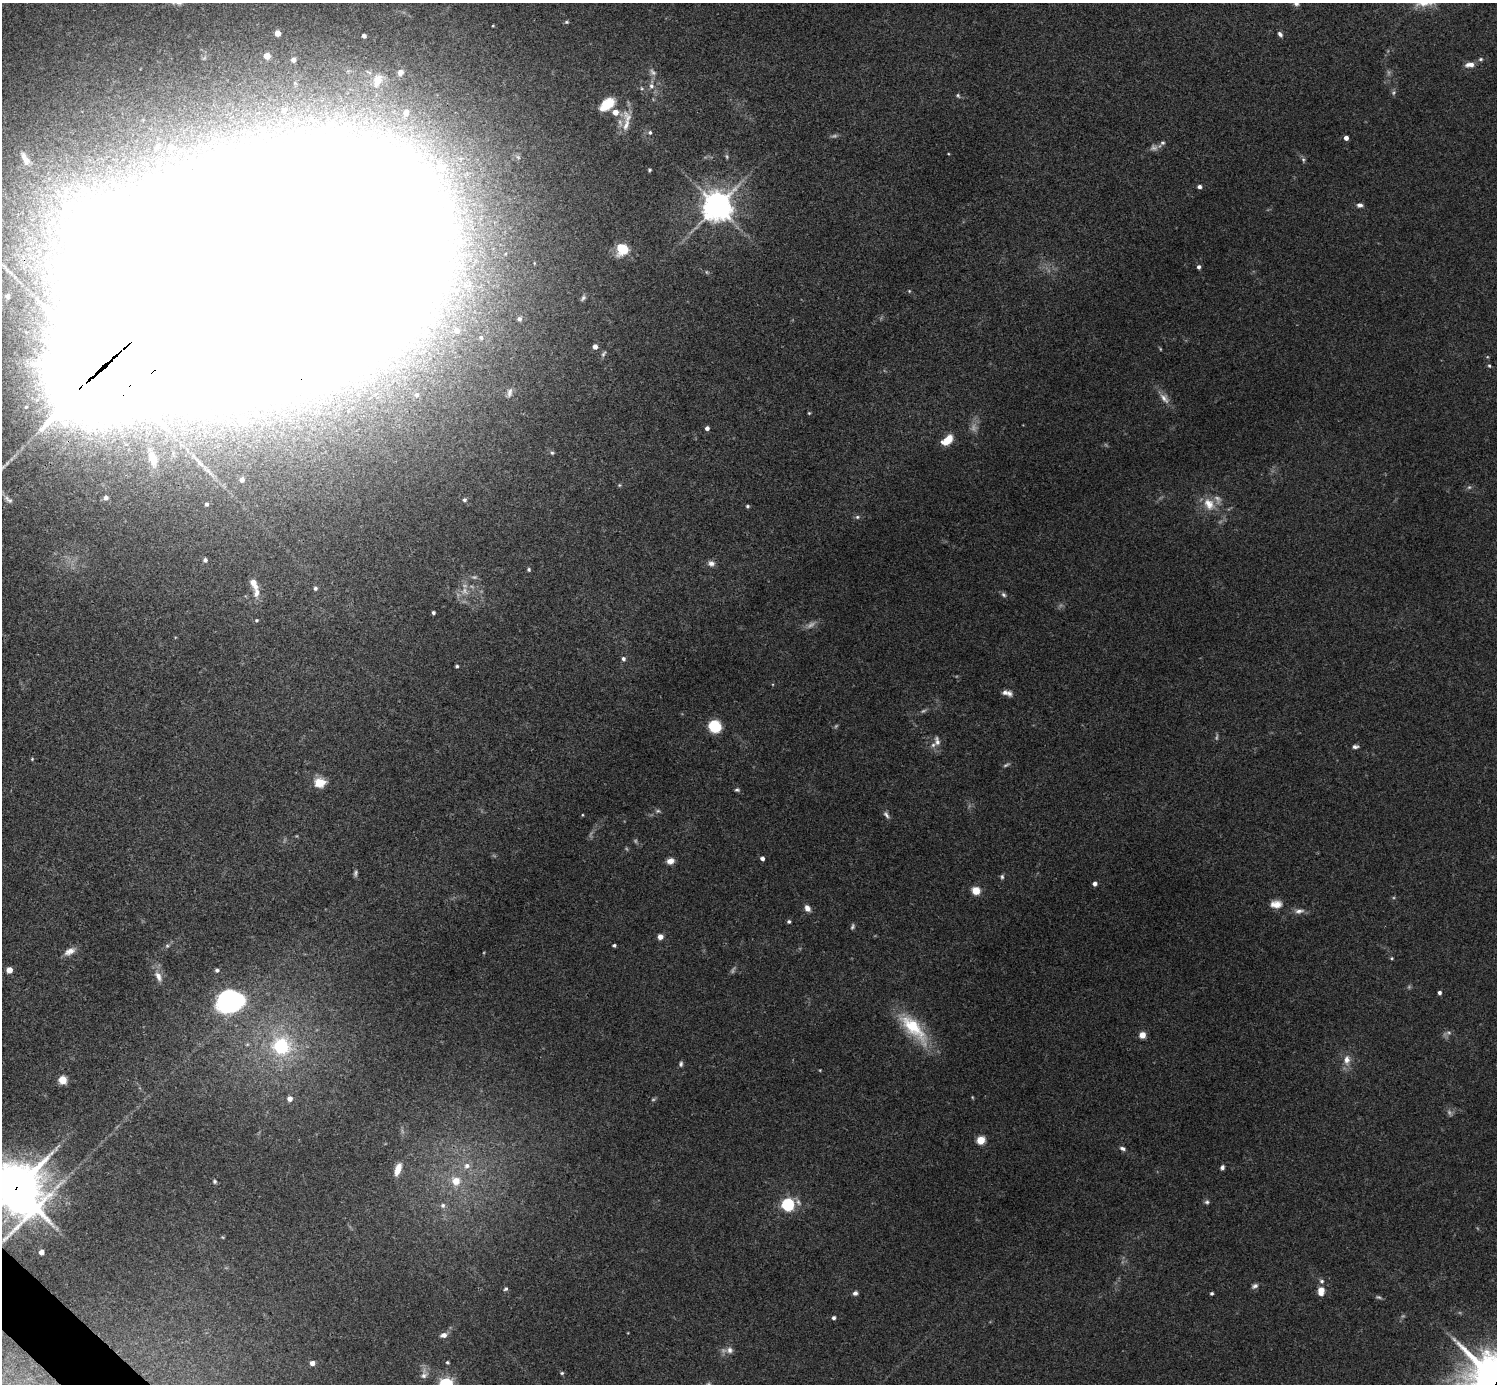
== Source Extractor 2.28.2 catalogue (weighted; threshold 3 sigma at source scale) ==
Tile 7 of 4 x 4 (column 3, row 2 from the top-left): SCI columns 2993-4487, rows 2924-4305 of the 5988 x 5988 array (HDU 1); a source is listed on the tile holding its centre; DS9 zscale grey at full resolution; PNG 1499 x 1386 px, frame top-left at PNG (2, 3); no overlay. Shown black and unused: <1% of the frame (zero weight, under 3 of 4 exposures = <1% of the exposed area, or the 3 px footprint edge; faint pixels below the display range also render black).
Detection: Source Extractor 2.28.2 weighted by HDU 2 'WHT'; one run over the whole footprint, this tile lists its part. Background 0.0754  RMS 0.0055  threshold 0.0247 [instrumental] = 3 sigma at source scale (4.5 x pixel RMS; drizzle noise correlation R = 1.50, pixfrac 1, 0.05/0.05 arcsec/px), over >= 5 px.
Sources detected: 175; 25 too faint to see at this stretch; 8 inside a brighter object's white glare — not listed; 6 inside a brighter listed object's ellipse — not listed separately; the other 136 listed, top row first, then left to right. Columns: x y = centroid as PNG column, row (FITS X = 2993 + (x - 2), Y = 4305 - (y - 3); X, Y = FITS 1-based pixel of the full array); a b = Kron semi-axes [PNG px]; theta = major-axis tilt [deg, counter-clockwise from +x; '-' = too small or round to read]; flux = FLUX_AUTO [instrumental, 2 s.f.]
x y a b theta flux
1296 3 8 6 -11 1.9
566 22 6 4 14 0.87
277 33 5 4 - 4.2
1280 34 7 5 -51 1.5
364 36 4 4 - 2.2
267 56 4 4 - 8.9
1481 59 7 5 15 1.1
293 60 4 4 - 2.1
1470 65 12 6 5 3.7
400 72 7 6 - 2.3
377 80 13 8 70 5.4
651 86 8 7 - 2.4
1393 92 7 6 - 1.2
958 95 7 5 -51 0.92
607 104 20 11 39 12
406 113 5 5 - 2.5
295 121 19 15 -46 18
626 125 21 8 78 6.6
650 132 6 5 - 1.1
1346 138 4 4 - 3.1
1163 143 7 6 - 1.5
171 147 5 5 - 3.6
25 158 24 10 -62 7.2
1303 160 7 5 -70 1.1
442 167 8 7 - 7.3
650 170 5 4 - 0.71
1199 187 5 4 - 1.6
1360 205 8 6 -2 1.9
717 206 9 9 - 860
622 249 10 9 - 19
1199 267 5 4 - 1.6
271 270 165 84 15 30000
909 291 5 4 - 0.61
7 296 8 7 - 2.5
583 298 9 5 47 1.3
519 319 5 5 - 1.2
456 330 6 5 - 3.2
424 335 11 9 72 4.6
481 338 5 5 - 0.99
595 347 5 4 - 3.2
603 354 9 4 56 1.2
104 366 45 31 41 12000
1489 366 5 4 - 0.81
510 392 13 6 75 2.1
417 395 7 6 - 2.1
1164 398 17 9 -51 4.4
26 407 6 6 - 1.5
809 413 4 4 - 0.58
242 421 8 7 - 8.8
707 428 4 4 - 2.1
947 440 14 8 40 8.8
552 453 6 5 - 1
153 458 19 10 -72 7.4
242 480 5 5 - 2.5
619 485 5 5 - 0.69
1469 487 6 5 - 1.1
106 497 7 6 - 1.6
8 499 14 6 -38 2.3
464 500 5 5 - 1.2
207 504 5 4 - 1.4
1209 504 18 13 -56 9.1
747 506 5 4 - 0.86
857 517 6 6 - 1.1
205 560 5 5 - 1.7
711 563 9 8 - 2.5
529 569 5 5 - 0.95
254 584 15 7 -62 5.1
315 588 5 5 - 1
1003 595 8 6 -45 1.3
433 613 3 3 - 1.1
256 620 5 4 - 0.69
623 659 6 5 - 1.6
457 666 3 3 - 0.93
1005 692 8 6 14 2.1
715 726 8 7 - 33
937 741 14 8 -79 3.3
1355 747 7 5 2 1.6
32 759 5 4 - 0.59
320 783 13 10 3 8.6
737 790 6 5 - 1
658 811 7 5 19 1.1
582 815 4 3 - 0.44
886 815 11 5 -58 1.8
762 858 4 4 - 2.2
670 861 8 6 18 3.7
1002 877 6 5 - 1.1
1094 883 4 4 - 2.5
976 891 6 5 - 12
1276 904 14 9 2 5.2
807 908 8 6 -58 3.1
1299 911 14 7 8 2.9
789 922 4 4 - 1.1
853 926 8 4 73 1.1
660 937 5 5 - 3.5
614 945 4 3 - 0.97
70 951 15 8 28 4.2
1392 958 4 4 - 0.66
9 970 5 4 - 7.7
217 970 5 4 - 1.1
158 976 18 8 -65 5
1439 993 4 4 - 1.6
232 1003 34 20 27 55
913 1028 50 17 -48 30
1449 1033 8 4 0 1.3
1142 1035 5 5 - 6.8
281 1046 11 11 - 46
1347 1060 14 9 88 4.9
681 1064 7 4 77 1.2
820 1070 4 3 - 0.39
62 1080 6 6 - 10
290 1099 6 6 - 3.2
981 1140 5 5 - 22
1123 1148 8 5 -19 1.6
467 1166 8 7 - 3.2
1222 1167 5 5 - 1.5
398 1169 15 7 72 6.5
215 1181 5 4 - 1.1
456 1181 9 8 - 8.8
16 1188 18 15 39 2200
1207 1202 7 5 3 1.2
22 1203 12 10 -26 430
788 1204 5 5 - 98
443 1205 7 6 - 1.8
41 1252 4 4 - 3.6
1255 1286 8 6 28 1.6
506 1289 6 5 - 1.1
1321 1291 11 7 87 5.2
855 1293 6 5 - 1.8
1212 1293 4 3 - 1
834 1318 4 4 - 1.3
444 1335 8 6 12 2.8
730 1350 9 9 - 2.9
447 1362 4 3 - 0.83
312 1363 4 4 - 3.6
562 1373 5 4 - 0.84
424 1375 16 8 82 3.3
Overlapping masked pixels (flux is a lower limit): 4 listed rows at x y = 271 270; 104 366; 16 1188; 22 1203
Isophote crosses this tile's border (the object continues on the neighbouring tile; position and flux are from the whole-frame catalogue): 4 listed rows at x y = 1296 3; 271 270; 16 1188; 22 1203
Unlisted compact peaks at least as high as the median listed source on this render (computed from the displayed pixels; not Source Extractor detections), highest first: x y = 1487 1352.